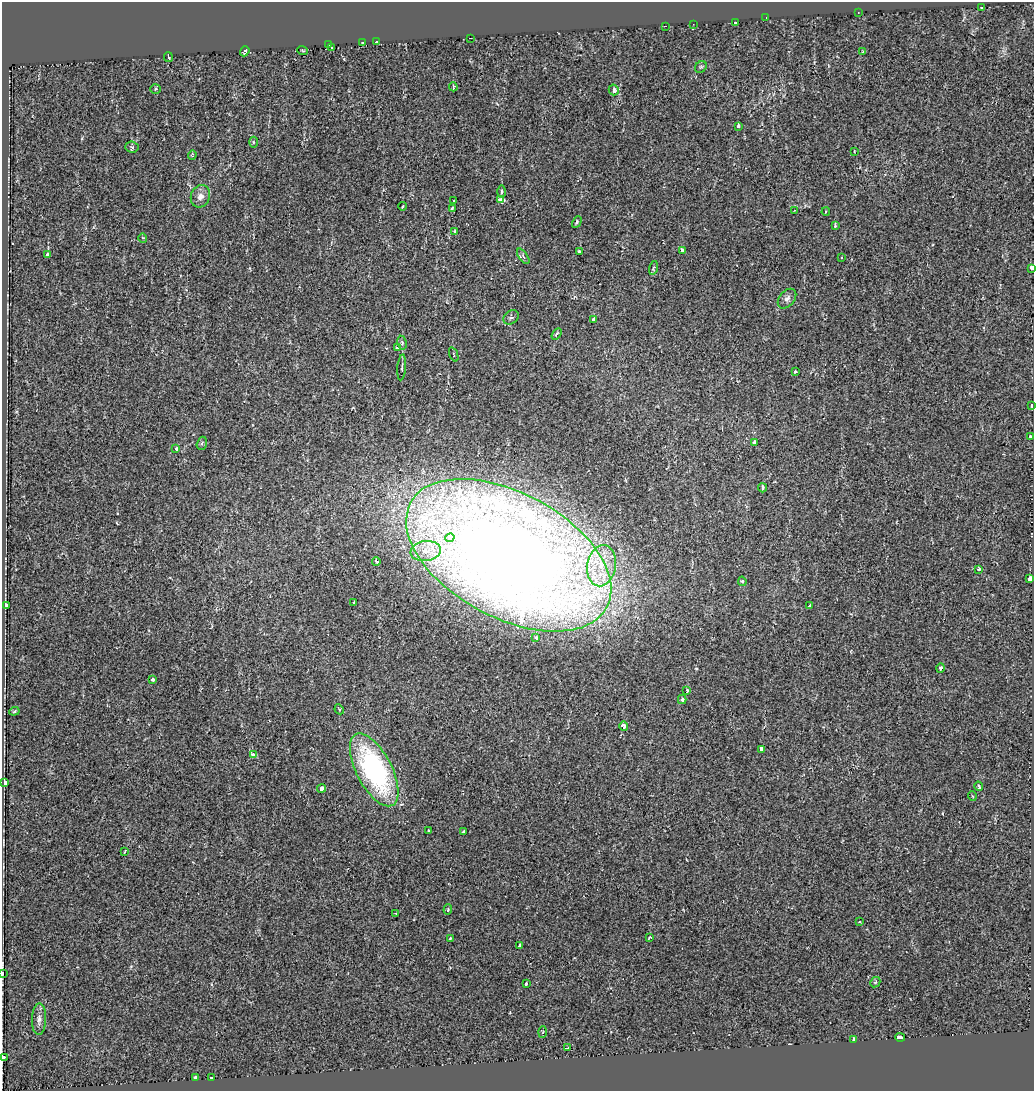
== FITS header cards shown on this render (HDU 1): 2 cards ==
NAXIS1  =                 1032
NAXIS2  =                 1089

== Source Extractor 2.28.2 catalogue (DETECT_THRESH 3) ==
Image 1032 x 1089 px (HDU 1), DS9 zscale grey, 1 PNG px = 1 image px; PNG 1036 x 1093 px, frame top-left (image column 1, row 1089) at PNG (2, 2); each listed source drawn as its Kron ellipse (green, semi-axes under 4 px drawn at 4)
Background 0.00363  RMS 0.0074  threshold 0.0223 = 3 sigma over >= 5 px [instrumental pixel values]
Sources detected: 104; all 104 listed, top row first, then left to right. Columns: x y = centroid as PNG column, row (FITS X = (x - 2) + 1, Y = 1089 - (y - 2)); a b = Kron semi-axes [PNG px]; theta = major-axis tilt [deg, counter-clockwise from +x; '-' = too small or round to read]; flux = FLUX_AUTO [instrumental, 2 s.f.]
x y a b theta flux
981 7 3 3 - 8.7
858 12 3 2 - 0.5
766 17 2 2 - 0.36
735 23 3 2 - 0.57
693 24 2 2 - 0.92
666 26 3 2 - 1.3
470 38 3 2 - 0.86
376 42 3 3 - 1.2
363 43 3 3 - 6.9
328 44 3 2 - 1
332 48 4 3 - 15
245 51 5 4 - 4.2
303 51 5 2 - 0.39
863 52 3 3 - 0.66
168 57 5 3 - 7.7
701 67 6 5 - 0.87
453 87 4 3 - 0.9
156 89 5 4 - 0.68
614 90 5 5 - 1.8
738 126 4 3 - 1.7
253 142 5 3 - 0.49
132 147 6 5 - 1.1
854 151 3 2 - 0.3
192 155 4 3 - 0.58
502 192 6 3 90 0.66
200 196 11 9 68 3.3
501 200 4 3 - 200
454 201 3 3 - 0.64
403 206 4 3 - 0.39
452 208 4 3 - 0.95
794 210 3 3 - 0.54
826 212 4 3 - 0.59
577 222 6 3 61 0.7
835 226 4 3 - 0.75
455 231 3 3 - 3.9
143 238 4 4 - 0.55
683 250 3 3 - 10
579 252 3 3 - 0.83
48 255 4 3 - 7.9
523 256 9 4 -56 1.1
841 258 3 2 - 0.36
654 268 7 3 76 0.73
1031 268 4 3 - 4.3
787 299 11 7 50 2.3
511 317 8 6 39 1.2
594 319 4 3 - 4.7
556 334 6 4 56 1.2
402 343 7 4 -81 1.1
398 348 4 3 - 2.3
454 354 7 2 -69 0.5
402 367 13 3 85 0.93
795 372 3 3 - 2.9
1032 405 3 3 - 1.8
1030 437 3 3 - 2.7
754 442 4 3 - 2.2
202 443 7 5 74 1
176 449 3 3 - 1.8
762 488 4 3 - 1.4
450 538 4 4 - 7.3
426 551 15 10 8 7.1
509 555 111 62 -28 1200
376 561 4 3 - 1
602 566 21 14 79 15
979 569 3 3 - 2
1030 579 4 3 - 15
742 581 4 3 - 1
354 603 4 3 - 2.9
6 605 4 3 - 3.8
810 606 3 3 - 1.8
536 638 3 3 - 1.1
940 668 5 4 - 1.7
152 680 4 3 - 0.82
687 690 4 3 - 1.3
682 699 5 4 - 0.87
339 709 5 3 - 0.6
14 711 5 4 - 0.65
624 726 4 4 - 3.7
761 749 4 3 - 4
253 755 4 3 - 3.1
374 770 40 17 -63 94
4 782 3 3 - 51
979 786 5 3 - 2.3
322 788 4 4 - 2.4
972 796 5 3 - 0.44
428 830 3 3 - 1.3
464 832 3 3 - 5.3
125 852 3 2 - 0.47
448 910 5 4 - 0.68
396 914 3 3 - 0.73
859 922 3 3 - 0.38
649 937 4 3 - 0.51
450 938 3 3 - 0.66
520 945 3 3 - 0.83
2 973 3 2 - 0.43
875 982 5 4 - 0.74
526 984 3 3 - 4
39 1019 16 7 88 3.1
543 1032 5 4 - 0.57
900 1037 5 3 - 19
854 1039 4 3 - 8.1
568 1048 4 3 - 1.8
3 1058 3 3 - 11
195 1077 4 3 - 2.6
211 1078 3 3 - 3
At the frame edge (FLAGS 8, measured only in part): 4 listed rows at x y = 1031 268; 1032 405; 2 973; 3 1058